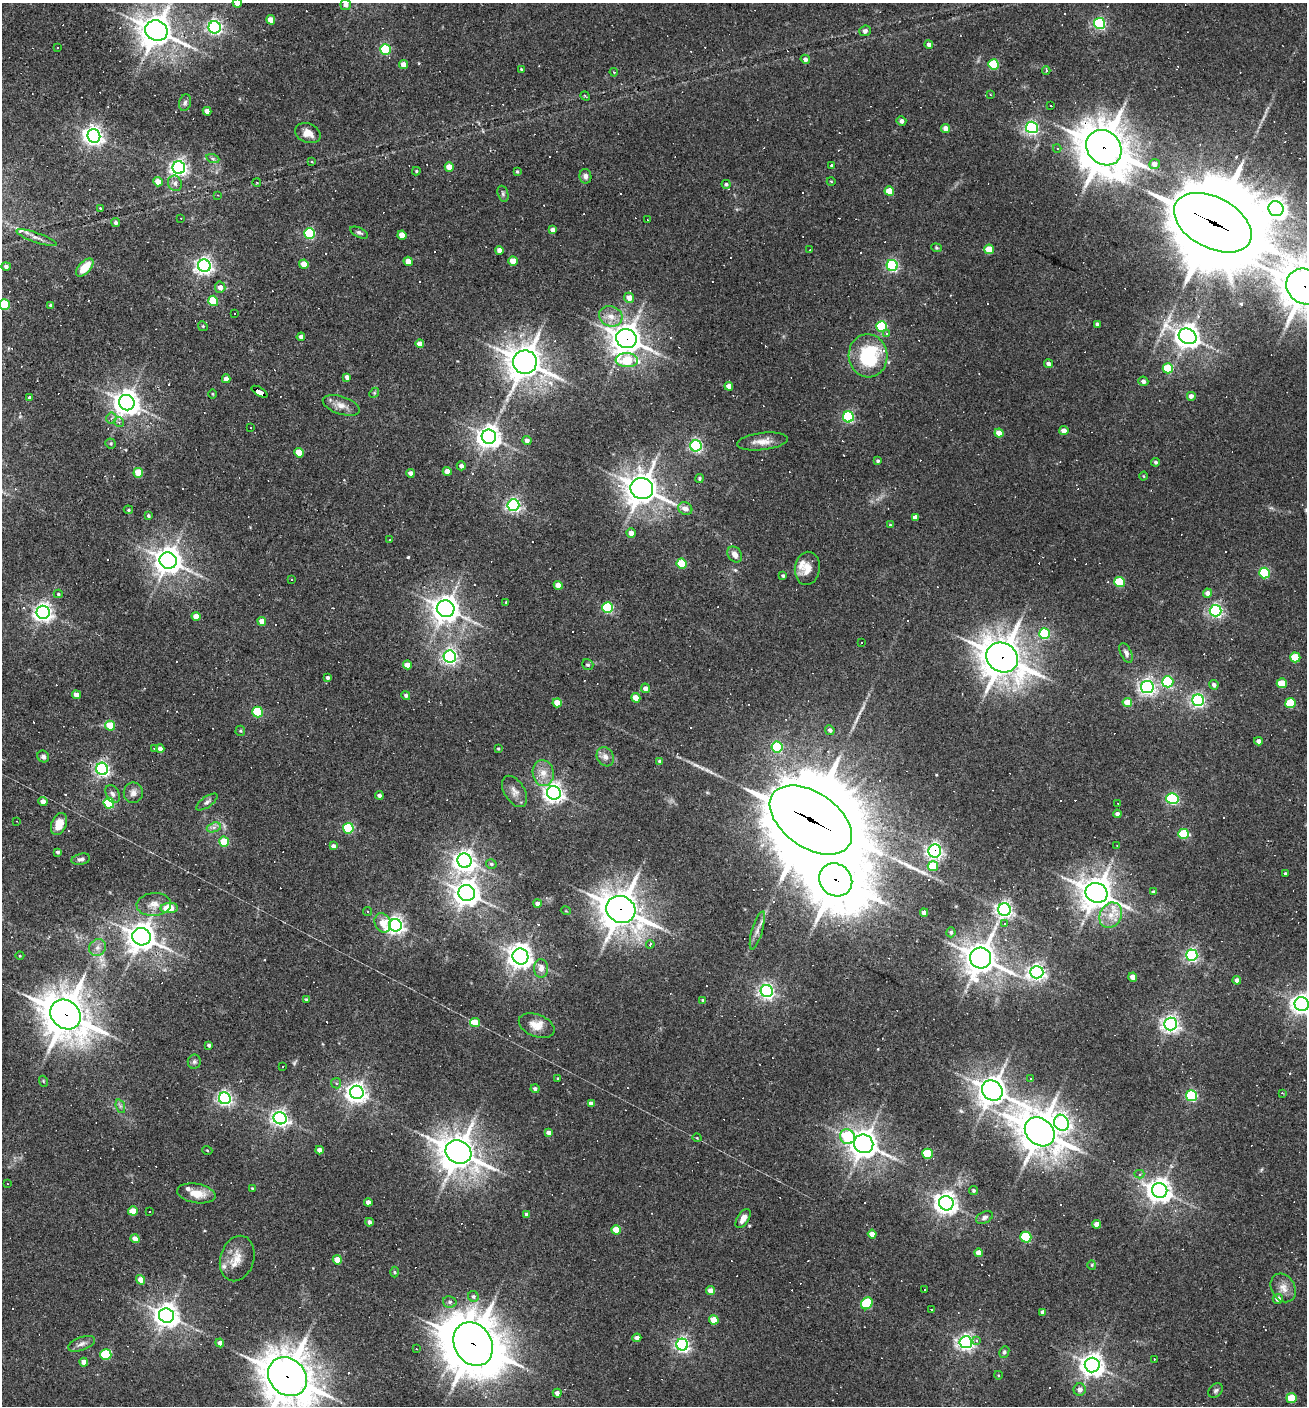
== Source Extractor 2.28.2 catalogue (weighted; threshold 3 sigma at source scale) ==
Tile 11 of 4 x 4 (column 3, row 3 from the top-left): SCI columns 2882-4186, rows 1405-2808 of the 5628 x 5617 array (HDU 1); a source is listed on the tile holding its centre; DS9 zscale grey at full resolution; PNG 1309 x 1408 px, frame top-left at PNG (2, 3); each listed source drawn as its Kron ellipse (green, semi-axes under 4 px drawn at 4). Shown black and unused: <1% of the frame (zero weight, under 3 of 4 exposures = <1% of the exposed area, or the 3 px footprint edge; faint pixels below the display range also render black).
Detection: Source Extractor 2.28.2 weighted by HDU 2 'WHT'; one run over the whole footprint, this tile lists its part. Background 0.0388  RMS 0.0052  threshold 0.0232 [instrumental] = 3 sigma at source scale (4.5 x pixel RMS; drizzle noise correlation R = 1.50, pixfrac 1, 0.05/0.05 arcsec/px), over >= 5 px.
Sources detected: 435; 1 too faint to see at this stretch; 1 inside a brighter object's white glare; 99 cosmic-ray / hot-pixel residue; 1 long thin detection or spike segment (spike, bleed or trail) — neither listed nor drawn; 7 inside a brighter listed object's ellipse — not listed separately; the other 326 listed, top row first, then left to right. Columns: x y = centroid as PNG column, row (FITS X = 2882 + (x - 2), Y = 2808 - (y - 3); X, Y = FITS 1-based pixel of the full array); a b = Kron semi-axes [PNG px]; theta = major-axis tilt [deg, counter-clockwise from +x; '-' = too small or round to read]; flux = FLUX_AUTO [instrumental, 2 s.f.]
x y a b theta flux
237 3 4 4 - 5.7
346 5 5 5 - 2.6
271 20 5 4 - 6.9
1100 23 5 5 - 79
215 27 6 6 - 140
156 31 11 10 - 940
865 31 6 5 - 1.5
929 44 4 4 - 2
57 48 2 2 - 0.37
385 49 5 5 - 44
805 59 5 4 - 2.5
994 64 5 5 - 30
403 65 4 4 - 4.4
521 69 3 2 - 0.42
1046 71 4 3 - 1.3
614 72 4 3 - 0.61
990 95 3 2 - 0.49
585 96 5 3 - 0.68
185 103 8 6 73 1.5
1051 106 2 2 - 0.37
207 111 4 4 - 3.4
901 121 5 4 - 2.2
1032 127 6 6 - 110
946 129 4 4 - 4.3
308 133 13 9 -23 4.8
94 136 7 6 - 260
1057 148 4 3 - 1.1
1104 148 19 16 -45 1700
213 159 7 4 -19 1
312 162 3 3 - 1.1
1154 164 5 5 - 3.8
832 166 4 4 - 1.2
449 167 5 4 - 7.5
179 168 6 6 - 200
416 171 4 4 - 0.66
517 171 3 3 - 0.62
585 176 7 6 - 2
831 181 4 3 - 0.42
158 182 5 4 - 5
175 183 8 7 - 1.9
257 183 4 3 - 0.43
726 184 4 4 - 0.96
889 191 5 4 - 11
503 194 8 5 -73 1.2
218 195 4 4 - 0.47
100 208 4 3 - 0.39
1276 209 8 7 - 270
181 218 2 2 - 0.38
647 220 3 2 - 0.34
116 223 5 4 - 1.1
1213 223 42 25 -28 11000
553 230 4 4 - 2.6
310 233 5 5 - 50
359 233 10 4 -25 1.3
402 235 4 4 - 5.3
36 238 21 5 -19 2.8
936 248 5 4 - 0.63
989 249 5 5 - 12
499 250 4 4 - 3.3
810 250 3 2 - 0.32
408 261 5 4 - 5.9
513 261 5 4 - 7.4
304 264 5 4 - 7.1
892 265 5 5 - 82
6 266 5 4 - 1.5
204 266 6 6 - 210
85 267 11 6 46 9.1
1305 286 19 17 -38 1400
220 287 5 5 - 3
629 298 5 5 - 3.9
213 301 5 5 - 24
5 304 5 5 - 28
51 305 4 3 - 1.3
235 313 2 2 - 0.4
611 316 12 10 -23 5.3
1097 324 4 3 - 1
203 326 5 4 - 0.65
882 326 5 5 - 37
886 334 4 4 - 1.6
1188 336 9 7 -26 490
301 337 4 4 - 2.1
626 339 10 9 - 720
420 344 4 4 - 4.3
868 356 21 19 -87 39
627 360 11 7 -3 18
525 362 12 11 - 1000
1048 364 4 4 - 2.1
1168 368 5 5 - 17
347 377 4 4 - 2.2
226 379 4 4 - 3.4
1143 381 5 4 - 2
729 386 4 4 - 4.1
259 392 9 4 -31 160
374 393 5 4 - 0.69
212 394 5 3 - 0.44
1191 396 5 5 - 2.4
30 398 4 4 - 1.6
127 403 8 7 - 560
341 405 19 9 -18 4.7
848 417 5 5 - 62
111 418 5 5 - 1.2
119 422 5 4 - 1.1
251 428 3 2 - 0.38
1064 431 4 4 - 3.9
999 433 4 4 - 5.9
489 437 7 7 - 440
527 440 4 4 - 2.2
762 441 25 8 7 5.8
111 443 5 5 - 0.78
696 446 6 5 - 100
299 453 5 4 - 11
878 461 4 4 - 0.92
1156 462 4 4 - 1.1
461 466 4 4 - 1.9
447 471 4 4 - 4.1
138 473 5 5 - 12
410 473 4 4 - 2.3
1144 476 4 3 - 0.41
699 479 4 4 - 0.86
642 489 11 10 - 800
513 505 6 6 - 130
685 508 7 6 - 3.3
128 510 5 4 - 0.57
148 516 4 4 - 0.73
915 517 4 4 - 3.1
890 525 4 4 - 0.5
631 533 5 4 - 3.9
390 540 2 2 - 0.35
735 555 8 6 -55 3.2
168 561 8 8 - 640
681 564 5 5 - 21
807 568 16 12 82 6.1
1265 573 5 5 - 36
783 576 3 3 - 0.89
291 579 2 2 - 0.38
1120 582 5 5 - 25
558 585 4 4 - 6.8
1207 593 4 4 - 2.5
58 594 4 4 - 0.64
506 602 3 2 - 0.53
608 608 5 5 - 53
446 609 9 8 - 580
1216 611 6 6 - 120
43 612 6 6 - 260
196 616 4 4 - 4.1
262 621 4 4 - 3.8
1045 634 5 5 - 46
862 643 3 2 - 0.67
1126 653 10 5 -63 1.9
450 657 6 6 - 160
1002 657 16 14 -33 1200
1295 657 5 5 - 17
407 665 4 4 - 4.7
588 665 6 5 - 0.87
327 678 3 3 - 1.1
1168 682 5 5 - 51
1282 683 5 5 - 13
1214 685 5 4 - 1.8
1147 687 6 6 - 180
645 688 5 4 - 2.6
76 695 4 4 - 4.1
406 695 4 4 - 1.2
636 698 4 4 - 8.2
1198 700 6 6 - 120
1127 702 5 4 - 7.6
557 703 4 4 - 6.3
1290 703 5 5 - 20
258 712 5 5 - 33
110 726 5 4 - 14
830 730 5 4 - 1.7
240 731 5 5 - 0.68
1258 741 4 4 - 2.2
777 747 5 5 - 41
154 748 3 3 - 3.2
160 749 4 4 - 2.8
498 749 3 3 - 0.54
43 757 6 5 - 1.6
605 757 10 8 -60 3.2
660 761 4 4 - 1.4
102 769 6 6 - 130
543 773 13 10 -80 5.8
515 791 17 10 -59 3.9
133 793 10 9 - 3
554 793 7 6 - 270
113 794 9 6 -63 1.7
379 795 4 4 - 1.7
1172 798 6 5 - 75
43 802 5 4 - 2.8
207 802 12 5 36 1.7
109 803 5 5 - 37
1118 803 2 2 - 0.32
1117 814 4 4 - 1.7
811 820 46 27 -34 12000
17 821 3 2 - 0.31
59 824 11 7 67 7.1
214 827 7 4 18 1.5
348 828 5 5 - 37
1183 834 5 5 - 23
224 842 5 5 - 16
1117 845 3 3 - 0.45
333 846 4 4 - 1.9
935 851 6 6 - 130
57 852 4 4 - 0.99
81 859 9 5 14 1.5
464 861 7 7 - 340
491 864 5 4 - 1.1
933 866 5 5 - 19
1285 873 4 3 - 0.73
836 880 17 15 -45 2200
1153 892 4 4 - 1.2
467 893 8 8 - 520
1097 893 11 9 -21 930
154 904 17 11 4 5.5
537 904 4 4 - 2.5
169 908 9 5 2 14
621 910 15 13 -26 1100
1004 910 6 6 - 190
566 911 5 3 - 0.44
367 912 4 4 - 0.66
924 913 4 4 - 3.2
1111 915 13 10 60 7.3
383 923 10 8 -67 7.5
1005 924 4 3 - 0.45
395 925 6 6 - 230
757 930 20 5 73 3
951 932 5 4 - 1.1
141 937 9 8 - 690
650 944 4 3 - 4.5
97 948 9 8 - 2.8
1192 955 6 5 - 110
20 956 4 3 - 0.41
520 956 8 7 - 430
981 958 10 10 - 910
541 968 9 7 -86 3.5
1037 972 6 6 - 200
1133 977 4 4 - 4.4
1237 980 4 4 - 2.4
767 991 6 6 - 170
306 999 3 3 - 0.55
703 1000 4 3 - 1
1302 1004 7 7 - 300
66 1014 16 14 -41 1600
475 1022 5 4 - 9.8
1170 1024 6 6 - 220
537 1026 19 11 -21 6.1
209 1045 4 3 - 1.2
194 1062 7 6 - 1.1
283 1066 3 3 - 0.93
558 1078 4 3 - 0.43
1030 1079 3 3 - 0.74
43 1081 5 3 - 0.46
336 1083 5 5 - 1
535 1089 4 4 - 1.6
992 1090 11 9 -44 700
357 1092 7 6 - 320
1282 1093 4 3 - 0.5
1192 1096 5 5 - 53
225 1098 6 5 - 140
591 1104 4 4 - 2.8
120 1106 7 4 -72 1.1
280 1118 6 6 - 200
1061 1123 8 7 - 170
1040 1132 16 13 -41 1200
549 1133 4 4 - 3.1
847 1137 8 7 - 27
697 1138 4 3 - 0.39
864 1144 10 9 - 590
207 1150 5 3 - 0.42
320 1150 4 4 - 3.1
458 1152 13 11 -28 1000
927 1154 5 5 - 25
1139 1174 5 4 - 1.1
7 1184 3 3 - 0.38
252 1189 4 3 - 0.53
973 1190 5 4 - 0.8
1160 1190 8 7 - 490
196 1193 19 9 -10 7.6
368 1202 4 4 - 3
946 1203 7 7 - 380
133 1211 5 4 - 9.1
149 1211 3 2 - 0.44
527 1214 4 3 - 2
984 1217 9 5 27 1.7
743 1218 11 5 58 3.9
369 1222 4 4 - 1.8
1097 1224 4 4 - 3.9
616 1230 5 4 - 11
872 1234 4 4 - 5.4
1026 1237 5 5 - 34
135 1239 4 4 - 4.3
978 1253 4 4 - 4.5
237 1258 23 17 73 8.7
337 1260 5 4 - 7.6
1092 1265 5 4 - 0.55
394 1272 5 3 - 0.54
141 1280 5 4 - 5.6
1283 1288 15 11 -60 4.8
925 1289 3 3 - 17
710 1291 4 4 - 4.6
473 1296 6 5 - 1.1
1278 1299 5 5 - 2.7
450 1302 7 5 -14 1.3
867 1303 6 5 - 31
931 1309 2 2 - 0.52
1043 1312 4 4 - 2.3
166 1316 7 7 - 490
714 1320 5 4 - 8.8
637 1338 4 4 - 2.7
977 1341 4 4 - 1.5
966 1342 6 6 - 190
220 1343 4 4 - 2.4
82 1344 14 6 20 2.6
473 1344 23 18 -58 1800
682 1345 6 6 - 140
416 1349 3 2 - 0.53
1004 1352 6 5 - 1
106 1355 5 5 - 32
1154 1359 2 2 - 0.47
84 1362 4 4 - 5.1
1092 1365 7 7 - 440
998 1375 4 3 - 0.39
287 1377 21 17 -44 1600
1080 1390 6 6 - 3.1
1216 1390 8 6 45 1.2
557 1393 4 4 - 2.8
1291 1398 5 5 - 14
Overlapping masked pixels (flux is a lower limit): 16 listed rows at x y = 156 31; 1104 148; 1213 223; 1305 286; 626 339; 525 362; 259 392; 1002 657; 811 820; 935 851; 836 880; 621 910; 66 1014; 458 1152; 473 1344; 287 1377
Isophote crosses this tile's border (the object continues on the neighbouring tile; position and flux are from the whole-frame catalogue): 8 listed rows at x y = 237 3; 346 5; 156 31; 1213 223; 1305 286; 5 304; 1302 1004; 287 1377
Unlisted compact peaks at least as high as the median listed source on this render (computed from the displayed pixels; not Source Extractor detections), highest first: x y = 408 557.